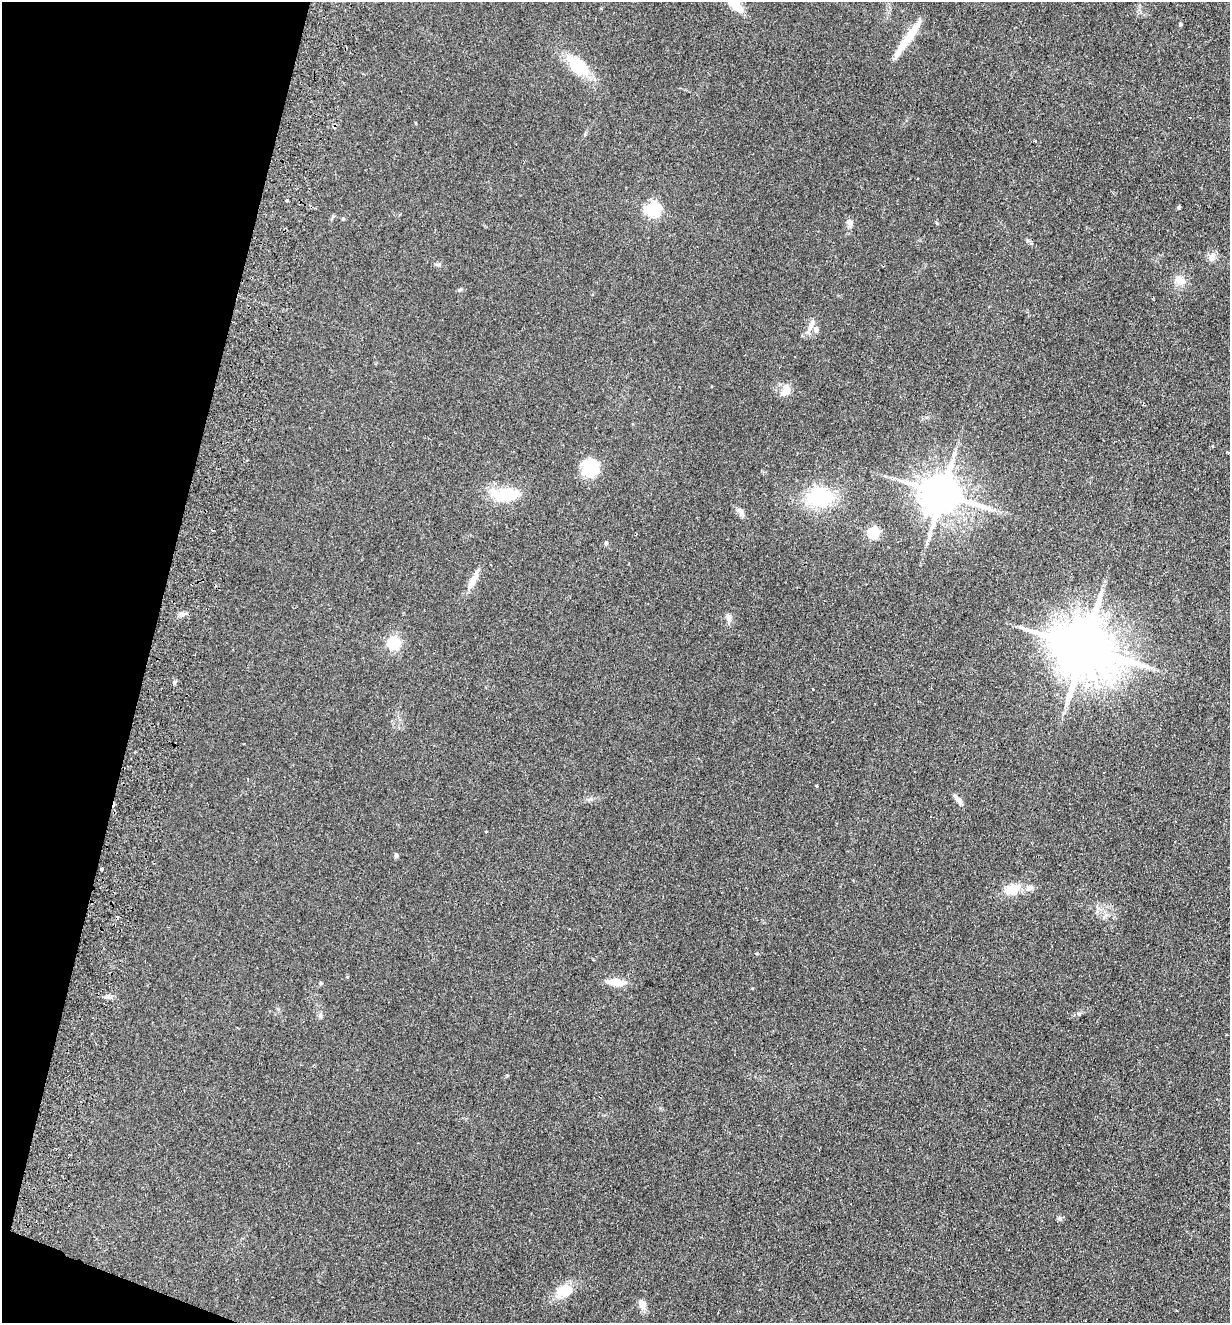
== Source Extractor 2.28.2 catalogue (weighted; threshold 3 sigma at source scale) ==
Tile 9 of 4 x 4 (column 1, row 3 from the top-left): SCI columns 312-1539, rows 1342-2662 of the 5410 x 5325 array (HDU 1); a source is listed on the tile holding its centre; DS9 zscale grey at full resolution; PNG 1232 x 1325 px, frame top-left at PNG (2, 2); no overlay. Shown black and unused: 13% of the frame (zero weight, under 2 of 3 exposures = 3% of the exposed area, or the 3 px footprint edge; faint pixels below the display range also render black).
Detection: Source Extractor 2.28.2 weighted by HDU 2 'WHT'; one run over the whole footprint, this tile lists its part. Background 0.133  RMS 0.01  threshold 0.0471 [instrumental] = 3 sigma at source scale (4.5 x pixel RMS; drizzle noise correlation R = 1.50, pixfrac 1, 0.05/0.05 arcsec/px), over >= 5 px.
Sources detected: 47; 2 cosmic-ray / hot-pixel residue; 1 long thin detection or spike segment (spike, bleed or trail) — not listed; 1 inside a brighter listed object's ellipse — not listed separately; the other 43 listed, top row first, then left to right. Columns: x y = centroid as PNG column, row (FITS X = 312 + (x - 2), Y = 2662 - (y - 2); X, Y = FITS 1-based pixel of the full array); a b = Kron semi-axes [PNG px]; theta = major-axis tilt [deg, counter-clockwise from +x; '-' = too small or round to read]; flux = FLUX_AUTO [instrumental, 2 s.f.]
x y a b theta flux
735 4 18 9 -48 24
1180 24 4 4 - 1.5
908 38 47 7 54 30
578 66 22 13 -39 45
1035 141 4 3 - 0.88
287 200 3 3 - 1.9
652 210 6 6 - 220
343 218 6 4 -69 1.3
850 223 11 7 89 4.9
937 223 6 3 -70 1
1027 240 7 4 -71 1.5
1212 257 12 8 73 5.8
438 264 7 4 1 1.7
1180 280 13 11 -36 11
460 289 6 4 29 1.5
811 325 21 6 69 6.6
786 390 16 10 64 9.6
1213 447 3 3 - 1.7
1228 452 3 3 - 3.6
590 467 18 16 62 41
942 494 12 10 -9 3500
505 495 30 15 0 42
820 497 29 22 7 66
741 512 13 7 -62 4.7
873 533 5 5 - 110
606 543 5 5 - 1.8
473 580 27 7 62 11
182 614 8 7 - 3.9
728 618 12 7 -82 4.2
393 643 6 5 - 160
1084 648 18 15 -22 7900
174 682 6 4 83 1.8
958 800 13 7 -63 4.3
486 832 3 3 - 0.98
396 855 6 5 - 1.9
101 869 3 2 - 1.4
1030 888 10 8 40 4.7
1012 889 16 10 17 21
615 982 24 9 -6 12
108 997 10 5 -5 3.3
1059 1218 7 6 - 2.1
564 1290 22 15 11 20
642 1304 13 8 -62 7
Isophote crosses this tile's border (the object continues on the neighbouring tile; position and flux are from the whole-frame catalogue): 1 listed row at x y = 735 4
Unlisted compact peaks at least as high as the median listed source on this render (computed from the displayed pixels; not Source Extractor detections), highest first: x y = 1179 208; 1078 1013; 320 1016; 321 983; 347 977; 507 1075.